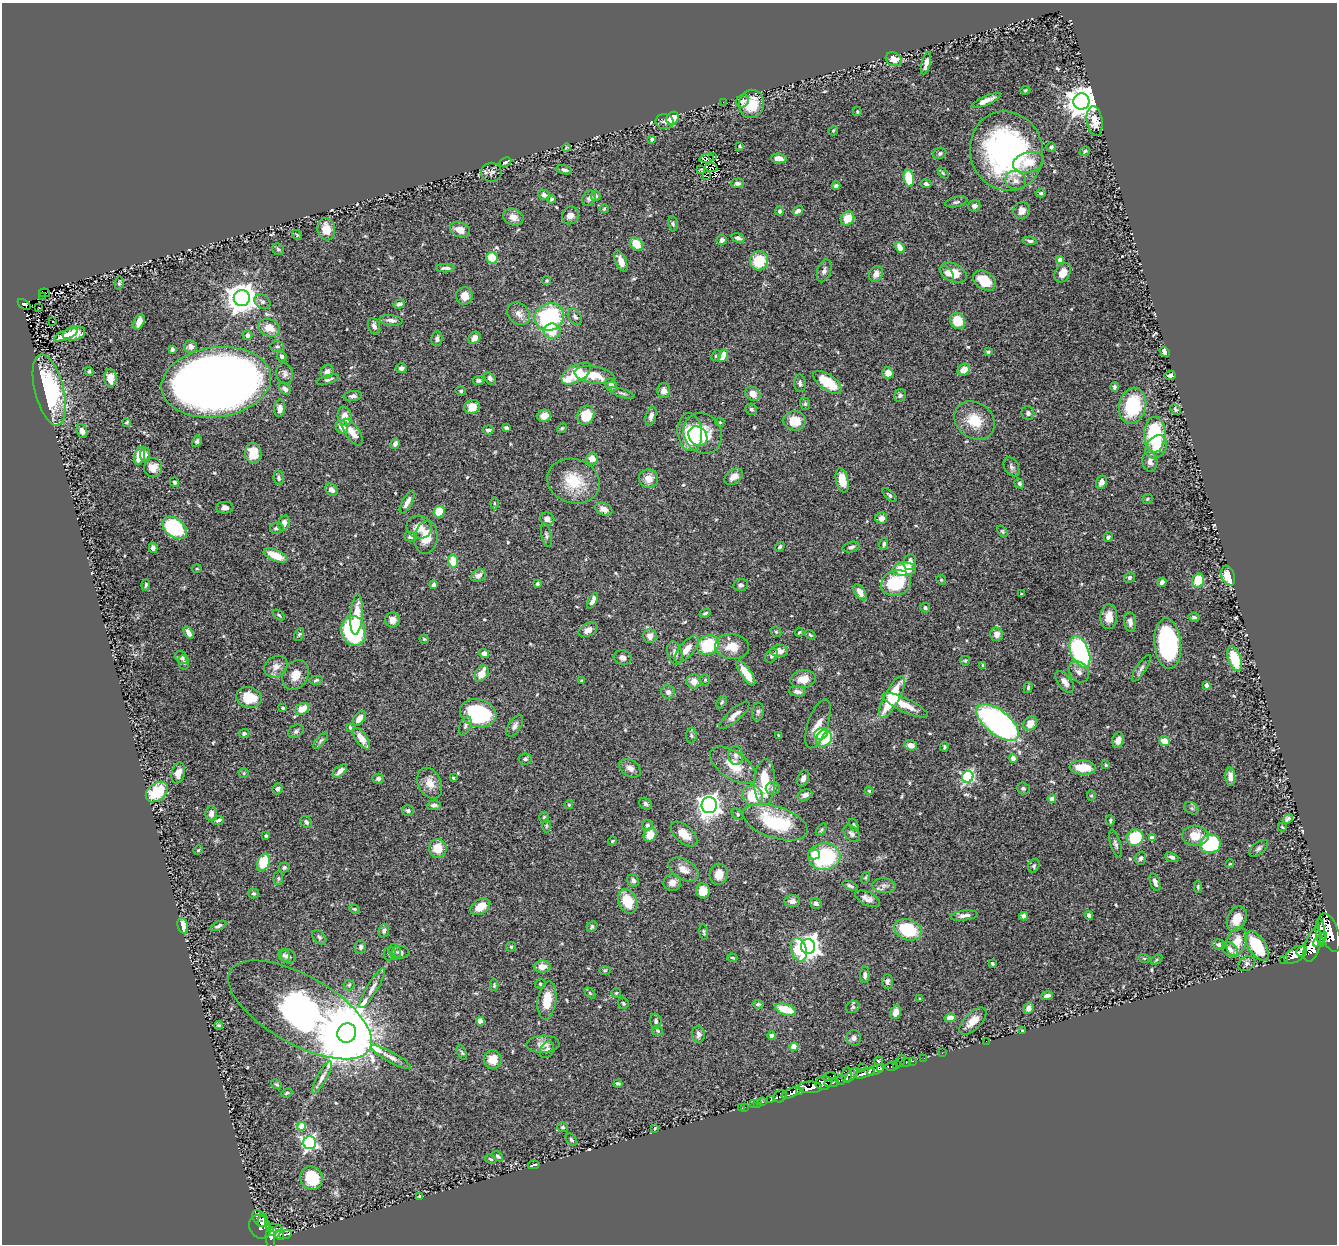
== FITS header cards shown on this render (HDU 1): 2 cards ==
NAXIS1  =                 1335
NAXIS2  =                 1242

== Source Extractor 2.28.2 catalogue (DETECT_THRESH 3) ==
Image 1335 x 1242 px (HDU 1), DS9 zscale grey, 1 PNG px = 1 image px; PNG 1339 x 1246 px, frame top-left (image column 1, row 1242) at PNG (2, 3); each listed source drawn as its Kron ellipse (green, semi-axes under 4 px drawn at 4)
Background 0.704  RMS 0.027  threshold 0.0816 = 3 sigma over >= 5 px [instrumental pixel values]
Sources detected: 558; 3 with non-positive FLUX_AUTO (blend fragments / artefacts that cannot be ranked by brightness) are neither listed nor drawn; of the other 555, the 500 brightest by FLUX_AUTO listed and drawn (55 fainter detections omitted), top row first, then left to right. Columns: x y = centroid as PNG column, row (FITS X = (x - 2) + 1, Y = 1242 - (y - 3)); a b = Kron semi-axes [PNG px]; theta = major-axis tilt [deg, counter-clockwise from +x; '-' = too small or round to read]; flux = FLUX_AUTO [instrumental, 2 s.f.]
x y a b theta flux
894 59 8 6 -27 17
926 63 11 4 75 12
1025 90 5 3 - 2.2
986 100 16 4 24 12
743 101 7 6 - 3.8
1081 101 8 8 - 3000
723 102 2 2 - 6.2
751 104 14 12 72 43
857 112 4 3 - 2
673 118 7 5 51 59
1095 121 15 8 -81 19
665 122 9 7 -6 6.4
833 131 5 4 - 2.1
652 139 4 3 - 2.3
740 146 3 2 - 2.1
566 147 4 2 - 2.2
1051 147 5 4 - 3
1006 151 40 36 -75 470
1085 151 5 4 - 2.9
940 153 6 5 - 3.6
713 156 3 2 - 2.7
707 158 7 4 10 3.9
779 158 8 5 -6 13
505 162 6 3 28 3.8
1028 162 16 10 14 27
711 167 6 3 -7 6.7
701 169 3 3 - 18
564 170 8 4 -14 4.9
491 172 10 9 - 7.2
943 173 6 4 -45 2.5
706 176 4 3 - 3
909 178 9 5 -78 53
1016 180 11 9 -27 12
737 183 6 5 - 6.6
926 184 5 4 - 4.8
836 186 4 3 - 4.2
1041 193 5 4 - 3
544 195 6 5 - 7.8
596 196 5 5 - 3.4
589 198 8 6 55 5.3
551 199 4 3 - 2.4
956 202 11 5 13 5
974 206 6 5 - 6.8
604 209 4 4 - 2.1
780 211 5 4 - 4.1
798 211 5 4 - 10
1022 211 8 8 - 13
570 215 9 8 - 12
513 217 10 8 -20 14
848 218 7 6 - 31
673 224 7 5 -80 3.4
326 229 11 8 -78 26
460 230 10 7 -21 15
297 235 5 4 - 2.3
738 238 7 4 -16 6.7
722 240 5 5 - 9.2
1030 241 7 4 -7 4.7
637 244 7 5 -45 37
900 247 6 4 -57 16
278 249 6 5 - 3.4
492 258 6 5 - 58
1060 260 4 4 - 14
621 261 11 5 -65 14
759 261 9 9 - 62
445 268 9 3 -1 5.3
824 271 12 7 72 7
947 273 9 5 -49 7.6
953 273 14 9 -24 26
1063 273 10 7 57 21
876 274 8 6 59 12
547 281 4 4 - 2.5
984 281 12 8 -35 47
119 283 6 4 80 2.9
44 293 5 2 - 20
42 296 3 3 - 8.9
464 296 9 8 - 17
242 298 8 8 - 3000
262 302 8 6 -38 5.6
24 304 7 4 -36 41
399 304 6 4 17 5.1
39 307 3 2 - 3.9
519 314 12 10 -46 14
549 317 15 13 36 190
575 317 9 6 -53 6.9
391 320 11 5 -6 7.6
958 321 8 7 - 44
52 322 3 3 - 13
139 322 8 5 68 13
374 326 8 5 -67 6.2
269 328 11 8 -24 24
552 331 8 7 - 33
74 333 11 7 12 24
66 335 13 4 23 19
247 335 5 5 - 8
474 338 6 5 - 11
437 339 7 5 81 5.5
190 346 6 6 - 9.9
277 346 7 5 0 4
172 349 4 3 - 5.9
988 352 4 4 - 2.3
1164 352 6 4 -54 6.5
716 355 6 4 47 2.5
282 356 5 5 - 5.9
723 356 6 4 62 26
401 368 5 5 - 4.9
964 370 6 5 - 21
89 371 4 3 - 2.9
327 372 7 6 - 9.4
285 373 10 8 -78 7.8
576 373 16 8 29 84
888 373 6 5 - 19
595 375 20 8 -9 35
1170 375 5 3 - 5
110 378 9 6 -86 19
490 378 6 5 - 7.2
328 380 11 4 16 4.5
478 381 5 4 - 4.5
216 382 55 35 8 3100
827 382 16 7 -34 54
800 383 9 6 -86 5.3
611 385 7 5 -58 8.7
1114 387 5 4 - 3.2
285 389 7 5 -38 5.6
49 390 36 14 -76 150
461 391 5 4 - 3.1
664 391 7 6 - 9.6
622 393 13 3 -19 4.5
753 394 8 6 -35 15
900 395 6 5 - 4
353 396 9 5 6 6
805 404 6 5 - 2.9
1133 406 18 13 76 110
472 407 8 7 - 15
280 408 9 5 83 9.8
751 409 6 5 - 3.4
1175 409 6 4 -45 4
1028 413 7 6 - 4.9
586 415 10 8 63 47
345 416 9 7 -77 20
544 416 7 6 - 11
651 416 10 5 74 8
975 420 21 17 -39 46
795 421 11 9 -4 33
127 422 3 3 - 2.4
720 422 4 4 - 2.1
342 427 7 6 - 20
506 428 4 3 - 4.1
562 428 6 3 44 2
488 430 5 4 - 6.7
82 431 7 5 -71 9.1
352 432 15 7 -55 19
690 432 19 12 -84 85
703 433 21 18 -54 55
1155 435 18 11 89 130
698 436 10 8 -50 19
197 441 6 4 61 4
395 444 5 4 - 6.5
1156 447 12 9 51 31
253 453 10 8 -85 27
145 454 7 5 83 5.9
139 456 9 5 74 40
592 458 6 6 - 18
1150 462 10 7 -87 10
1012 467 10 7 -61 6.1
153 468 9 9 - 16
734 477 10 7 35 15
279 478 7 5 -79 4
648 478 9 9 - 18
842 480 12 6 -78 27
573 481 27 22 -19 65
174 482 5 4 - 4
1101 482 7 5 66 9.6
1019 484 5 4 - 4.2
331 490 7 5 -44 8
889 495 8 4 -43 3.1
1147 499 5 4 - 2.4
407 502 12 5 61 12
494 503 6 4 -90 2.9
225 508 8 6 2 9.2
604 509 9 6 -21 11
439 511 6 5 - 41
881 518 6 5 - 11
547 519 7 6 - 8.8
284 523 8 5 73 11
419 527 13 11 -9 19
174 528 14 9 -38 200
277 528 7 5 13 5.7
1002 531 6 4 -49 2.4
546 535 12 5 -78 5
411 537 6 4 0 6.7
426 537 16 11 82 31
1108 537 5 4 - 3.7
884 544 6 4 74 4
780 547 5 4 - 3.3
851 547 9 5 16 5.8
153 548 5 4 - 7.1
276 556 13 5 -24 31
453 561 6 5 - 35
910 562 8 6 79 11
197 568 5 3 - 2.2
904 569 12 6 4 74
478 576 8 6 32 10
1228 576 10 6 -72 37
1129 577 6 5 - 4.3
941 580 5 4 - 2.3
1198 580 7 5 72 50
1162 582 5 4 - 6.4
896 583 15 12 20 94
537 584 3 3 - 3.3
146 585 6 3 83 2.7
434 585 4 4 - 8.6
741 585 7 6 - 5.6
860 592 9 5 -57 11
1021 594 3 3 - 2.3
593 601 8 4 62 12
925 608 5 4 - 3.7
705 613 6 4 27 3.3
279 615 7 3 -39 2.6
356 615 20 6 86 37
1109 617 12 8 88 20
1194 617 5 4 - 3.4
392 620 8 7 - 14
1130 622 10 6 -84 9.7
588 630 10 6 27 12
354 631 15 12 -77 220
776 632 6 4 -42 2.6
799 632 5 3 - 2.1
188 633 7 4 -61 10
299 634 7 4 63 2.8
996 634 7 6 - 13
810 635 5 3 - 2.3
650 636 7 6 - 13
424 639 4 4 - 2.1
1168 643 25 13 -85 240
708 645 11 9 25 110
732 647 17 12 -5 31
687 649 16 7 51 19
779 651 9 6 2 14
1080 652 16 9 -68 280
675 653 12 7 -73 9.2
484 654 5 4 - 14
772 656 7 5 51 4.9
182 658 7 5 -41 6.2
623 658 9 7 -15 8.2
1234 659 13 6 -71 77
965 661 5 4 - 2.2
184 662 7 5 -81 3.9
983 665 4 3 - 4.1
276 667 12 10 34 15
1141 668 15 5 57 6.9
1079 672 11 9 -51 10
746 673 15 5 -56 36
482 674 9 6 59 27
295 675 15 12 60 21
803 679 13 9 9 23
316 680 6 4 10 3.2
705 680 6 5 - 2.8
581 681 4 3 - 2.3
694 681 7 7 - 15
1065 682 12 6 -52 11
1206 685 4 3 - 8
1028 688 6 4 75 3
668 692 7 6 - 8.1
797 692 8 5 -7 7.2
249 697 13 10 -14 45
892 697 23 7 62 110
722 702 7 4 59 3
905 705 25 7 -25 25
283 708 4 3 - 2.3
302 709 7 5 29 32
758 712 9 5 83 4.3
478 713 18 14 -16 160
734 715 19 6 41 13
359 718 8 5 53 13
998 722 25 12 -38 610
1030 723 8 6 50 22
818 724 26 10 70 23
465 726 10 5 68 5.2
515 726 12 6 57 7.2
350 728 4 4 - 2.6
296 731 8 6 30 5.1
244 733 5 4 - 4.5
821 734 7 5 24 44
779 735 3 3 - 2.1
691 736 8 5 86 3.6
824 738 9 7 56 99
361 739 13 5 -55 18
321 740 10 4 49 4.8
1118 740 8 5 77 10
1164 741 5 5 - 22
910 745 6 5 - 13
944 747 5 3 - 2.3
736 756 9 7 -85 8.1
1013 758 4 4 - 7.5
525 759 6 5 - 4.2
733 765 26 13 -35 45
1106 765 4 4 - 2.2
630 768 11 8 -34 10
1083 768 13 7 -3 41
340 771 9 4 42 9.8
178 773 10 6 76 13
244 773 5 4 - 2.6
968 777 6 5 - 250
1230 777 9 5 -85 12
453 778 3 3 - 2.4
803 778 8 5 68 8.1
378 779 6 5 - 4.6
765 782 23 10 88 83
430 783 16 11 -65 22
773 788 7 6 - 5
1023 788 6 6 - 3.6
278 789 6 5 - 4.7
869 791 4 4 - 2.1
157 792 12 8 39 77
805 795 8 5 22 9.3
753 796 11 9 -42 58
1091 796 5 4 - 2.6
1052 799 4 4 - 23
646 804 7 5 -38 4.1
434 805 7 5 5 5.6
569 805 4 3 - 2.4
709 805 8 7 - 1200
1192 808 7 5 -35 4.2
408 811 6 5 - 5.4
211 814 7 6 - 7.8
738 814 6 5 - 3.1
544 817 5 5 - 3.2
1288 819 5 4 - 4.8
218 820 6 4 20 3.6
1110 820 5 4 - 3
306 822 6 5 - 4.5
775 822 34 16 -18 130
647 825 5 5 - 4.6
854 825 6 4 -60 2.7
547 826 6 4 90 2.6
1282 827 4 3 - 2.1
821 830 7 3 54 2.7
684 834 16 8 -41 24
852 834 10 6 -49 6.3
650 835 7 6 - 31
266 836 4 3 - 3
1195 836 13 10 -2 33
1135 838 8 8 - 73
1152 838 4 4 - 16
612 841 5 3 - 2
1116 844 15 5 -74 5.9
1210 844 10 9 - 150
438 848 9 9 - 33
1259 848 11 6 39 5.7
198 850 5 4 - 2.3
814 854 6 5 - 12
824 857 16 13 2 180
1172 857 7 4 -17 4.8
1141 858 7 5 72 5.3
263 862 9 6 67 64
1230 864 4 3 - 2
1034 866 7 5 66 3.6
284 867 5 5 - 3.7
683 869 16 10 -30 17
719 874 10 9 - 22
278 878 7 5 83 3.4
865 878 6 4 72 2.4
633 880 6 5 - 6.5
1155 882 9 4 -72 7.8
672 883 9 8 - 12
850 886 8 4 -22 4.5
884 886 11 7 -4 9.6
1198 887 5 4 - 2.3
703 891 7 6 - 30
254 893 5 5 - 3.1
867 899 13 6 -24 11
628 901 12 9 -66 47
792 901 8 6 5 8.2
816 903 6 5 - 5.4
480 907 11 7 31 24
354 909 5 3 - 2.2
1089 915 4 4 - 7.7
964 916 14 5 7 9.3
1024 916 4 4 - 7.4
1237 919 13 9 69 29
183 926 8 5 -77 32
218 926 8 4 24 4.9
592 926 6 5 - 4.6
908 930 14 10 -22 87
384 931 7 5 71 5.7
704 932 8 4 -84 2.8
1329 932 20 9 -69 2600
1320 933 14 4 -85 930
319 937 8 5 -47 4.3
1320 939 9 3 46 760
1237 941 14 10 71 30
1219 945 6 5 - 6.6
1312 945 17 7 73 2700
808 946 7 7 - 1500
1257 946 17 8 -56 89
360 947 7 5 80 5
511 947 5 5 - 2.5
799 950 12 7 -74 53
1230 950 9 6 -47 10
1302 951 6 5 - 680
395 952 8 6 -72 4.9
401 952 9 6 -7 6.9
390 954 7 6 - 4.2
284 955 6 5 - 4.2
1295 955 12 7 33 2000
288 956 8 6 -43 6.1
732 958 5 3 - 2.3
1144 958 6 3 -19 2
1156 960 6 4 32 2.2
1284 960 3 3 - 49
1247 963 9 6 33 6
992 964 4 3 - 2.9
542 967 8 6 2 18
605 970 6 4 2 2.4
865 975 8 5 89 6.1
887 981 7 5 -89 5.3
540 984 5 4 - 2.9
349 985 5 5 - 3.3
494 985 6 4 90 2.3
372 988 23 5 60 12
590 993 6 4 -45 2.2
616 993 5 5 - 2.4
1047 996 6 3 7 5.6
920 999 4 3 - 2
547 1000 19 9 83 41
623 1003 6 5 - 3.1
758 1004 5 3 - 3
853 1007 7 5 26 4.1
1029 1008 6 4 61 10
300 1010 80 34 -29 790
785 1010 11 5 -17 54
896 1012 7 5 74 15
950 1018 6 4 11 17
480 1021 4 4 - 38
656 1021 7 5 -89 5
973 1021 17 8 45 21
219 1025 4 3 - 3.1
1022 1030 3 3 - 2
657 1031 6 5 - 3
347 1033 10 9 - 24000
699 1034 8 6 -86 6.5
772 1036 4 4 - 13
854 1038 8 7 - 8.4
986 1041 2 2 - 35
543 1044 16 8 3 17
794 1047 4 4 - 31
547 1050 9 6 56 7.2
462 1053 8 4 -62 2.8
942 1053 2 2 - 5
391 1057 22 5 -28 11
924 1058 2 2 - 9.6
493 1060 9 9 - 25
879 1061 4 3 - 2.2
901 1061 6 3 75 64
912 1061 4 3 - 17
906 1062 5 3 - 19
896 1065 3 2 - 12
862 1067 2 2 - 15
891 1067 6 3 -2 44
881 1069 4 3 - 280
876 1070 9 4 26 670
865 1073 11 4 19 800
847 1075 8 5 86 320
852 1075 8 4 48 170
829 1076 6 3 18 140
322 1078 18 5 61 10
841 1080 5 5 - 380
618 1083 4 3 - 3.4
823 1083 8 7 - 690
832 1083 7 3 8 280
277 1084 6 4 -40 2.6
810 1087 12 5 -1 1600
800 1091 4 3 - 240
287 1093 6 4 24 2.6
791 1093 10 4 24 1000
780 1096 7 5 36 190
771 1099 4 3 - 160
762 1102 3 3 - 27
758 1103 2 2 - 6.4
753 1104 2 2 - 6.5
745 1107 3 2 - 3
742 1108 3 2 - 4.7
301 1126 4 4 - 43
562 1127 5 4 - 3.1
655 1128 3 3 - 2.1
571 1140 7 4 -51 3.6
310 1143 6 6 - 470
498 1156 6 4 -41 4
491 1159 6 4 -27 2.5
534 1165 6 2 16 2.6
311 1178 12 11 - 76
420 1196 4 3 - 2.9
259 1219 9 5 -60 200
263 1221 6 4 65 230
260 1227 12 10 -61 180
274 1228 8 3 -7 170
273 1231 3 2 - 200
285 1234 6 4 18 180
279 1235 5 4 - 150
270 1237 10 4 -86 330
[55 fainter detections neither listed nor drawn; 3 non-positive-flux detections neither listed nor drawn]